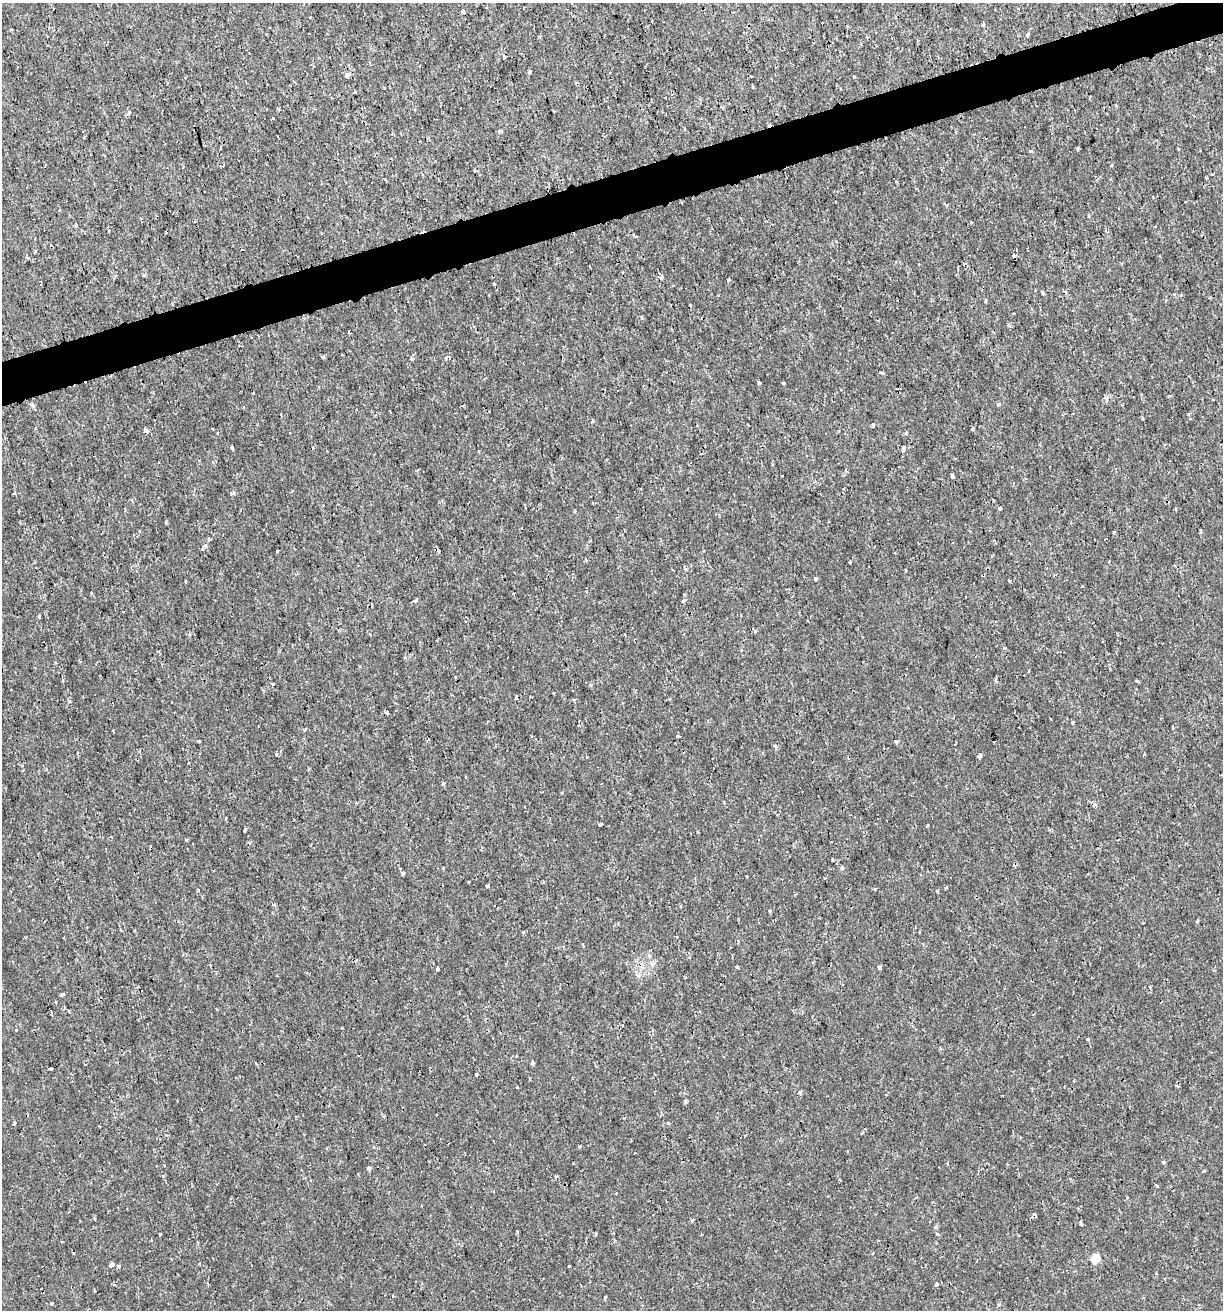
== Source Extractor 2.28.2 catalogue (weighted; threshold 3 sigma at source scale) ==
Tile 10 of 4 x 4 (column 2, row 3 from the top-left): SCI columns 1274-2494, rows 1310-2617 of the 5039 x 5234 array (HDU 1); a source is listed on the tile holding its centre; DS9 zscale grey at full resolution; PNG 1225 x 1312 px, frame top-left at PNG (2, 3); no overlay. Shown black and unused: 3% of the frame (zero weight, under 2 of 3 exposures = <1% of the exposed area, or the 3 px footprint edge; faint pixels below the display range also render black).
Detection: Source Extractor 2.28.2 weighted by HDU 2 'WHT'; one run over the whole footprint, this tile lists its part. Background 6.39e-04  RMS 0.0011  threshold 0.00512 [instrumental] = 3 sigma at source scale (4.5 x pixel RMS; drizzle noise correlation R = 1.50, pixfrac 1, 0.0396/0.0396 arcsec/px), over >= 5 px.
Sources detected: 144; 14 cosmic-ray / hot-pixel residue — not listed; the other 130 listed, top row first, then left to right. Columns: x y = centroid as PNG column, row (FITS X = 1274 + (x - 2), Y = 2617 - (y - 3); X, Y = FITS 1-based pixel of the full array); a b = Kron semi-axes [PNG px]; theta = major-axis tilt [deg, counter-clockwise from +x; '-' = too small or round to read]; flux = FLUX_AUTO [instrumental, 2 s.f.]
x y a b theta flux
463 12 4 4 - 0.65
983 25 4 4 - 0.15
1027 35 5 4 - 0.18
867 37 4 4 - 0.11
529 72 4 3 - 0.25
346 75 5 5 - 0.55
854 76 3 3 - 0.37
384 88 3 2 - 0.086
355 92 3 3 - 0.17
129 112 4 4 - 0.16
272 119 3 3 - 2.2
500 131 4 3 - 0.46
1078 149 3 3 - 0.34
1030 151 4 3 - 0.18
1206 177 3 3 - 0.22
59 210 4 2 - 0.11
76 226 4 3 - 0.17
51 245 3 3 - 0.39
1014 256 4 3 - 0.95
27 258 4 3 - 0.17
661 278 4 3 - 0.37
728 280 4 4 - 0.16
494 284 3 2 - 0.18
1043 293 4 3 - 0.27
986 301 5 3 - 0.13
239 346 3 2 - 0.16
323 357 3 3 - 0.2
412 359 5 3 - 0.17
445 359 4 3 - 0.11
759 383 3 3 - 0.17
784 383 4 3 - 0.13
1106 398 6 5 - 0.27
1213 400 3 2 - 0.13
32 404 5 5 - 0.25
999 404 3 3 - 0.38
1072 414 3 2 - 0.064
281 415 3 2 - 0.24
1142 418 4 3 - 0.47
873 425 4 3 - 0.54
973 428 3 3 - 0.27
145 430 6 5 - 0.23
906 433 3 3 - 0.35
232 448 4 3 - 0.2
903 449 5 3 - 0.56
701 454 3 2 - 0.1
952 476 3 3 - 0.38
14 493 3 2 - 0.18
234 493 5 3 - 0.17
1000 508 3 3 - 0.51
575 511 4 3 - 0.11
1114 533 3 3 - 0.61
209 539 3 3 - 0.29
205 546 4 3 - 0.47
202 549 3 3 - 0.24
436 549 7 3 -19 0.16
277 551 3 2 - 0.12
851 562 3 3 - 0.69
685 568 3 3 - 0.29
906 571 3 3 - 0.63
816 579 4 3 - 0.23
1009 581 3 2 - 0.16
185 582 3 2 - 0.12
683 600 4 3 - 1.4
415 601 5 4 - 0.25
39 616 4 3 - 0.12
756 631 4 4 - 0.14
370 634 4 3 - 0.097
625 634 3 2 - 0.12
1137 681 4 3 - 0.15
273 684 3 3 - 0.24
387 713 3 3 - 0.18
1051 719 3 2 - 0.14
677 736 3 3 - 0.11
199 742 3 3 - 0.23
896 742 4 3 - 0.45
775 747 5 4 - 0.32
276 755 4 3 - 0.14
1144 755 3 3 - 0.22
980 756 4 3 - 0.33
587 757 3 3 - 0.62
601 824 4 3 - 0.59
245 830 4 3 - 0.25
186 840 3 3 - 0.43
842 868 4 4 - 0.21
400 869 2 2 - 0.11
403 873 4 3 - 0.43
747 876 3 3 - 0.29
469 882 3 2 - 0.093
487 886 4 3 - 0.47
946 887 3 3 - 0.24
198 890 4 3 - 0.14
769 911 3 3 - 0.83
1197 921 4 3 - 0.2
1143 923 3 2 - 0.16
523 932 4 4 - 0.099
919 932 3 2 - 0.092
652 964 7 4 71 0.25
210 965 3 3 - 0.13
737 967 3 3 - 0.39
879 968 4 3 - 0.89
437 969 3 3 - 0.26
62 995 3 3 - 0.33
16 1030 3 3 - 0.13
1088 1039 3 3 - 0.23
532 1063 4 3 - 0.28
50 1069 3 3 - 0.49
476 1074 3 3 - 0.23
800 1092 4 3 - 0.22
685 1102 3 3 - 0.31
14 1123 4 3 - 0.13
668 1123 3 3 - 0.41
99 1126 3 3 - 0.34
862 1133 3 3 - 0.14
580 1146 4 3 - 0.12
1164 1162 3 3 - 0.59
1204 1171 3 2 - 0.22
840 1180 3 2 - 0.12
692 1220 3 3 - 0.33
936 1227 4 3 - 0.32
160 1234 4 2 - 0.095
937 1234 5 3 - 0.12
1095 1259 5 5 - 3.1
112 1265 4 3 - 0.58
118 1266 3 3 - 0.32
569 1266 3 3 - 0.15
936 1284 5 4 - 0.22
393 1296 3 3 - 0.11
605 1297 4 3 - 0.17
51 1304 3 3 - 0.28
999 1305 5 4 - 0.17
Overlapping masked pixels (flux is a lower limit): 1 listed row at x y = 436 549
Unlisted compact peaks at least as high as the median listed source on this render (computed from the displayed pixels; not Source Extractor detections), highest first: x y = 69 701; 443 783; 1004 648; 443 868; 875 889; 166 522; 368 1168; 517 1087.